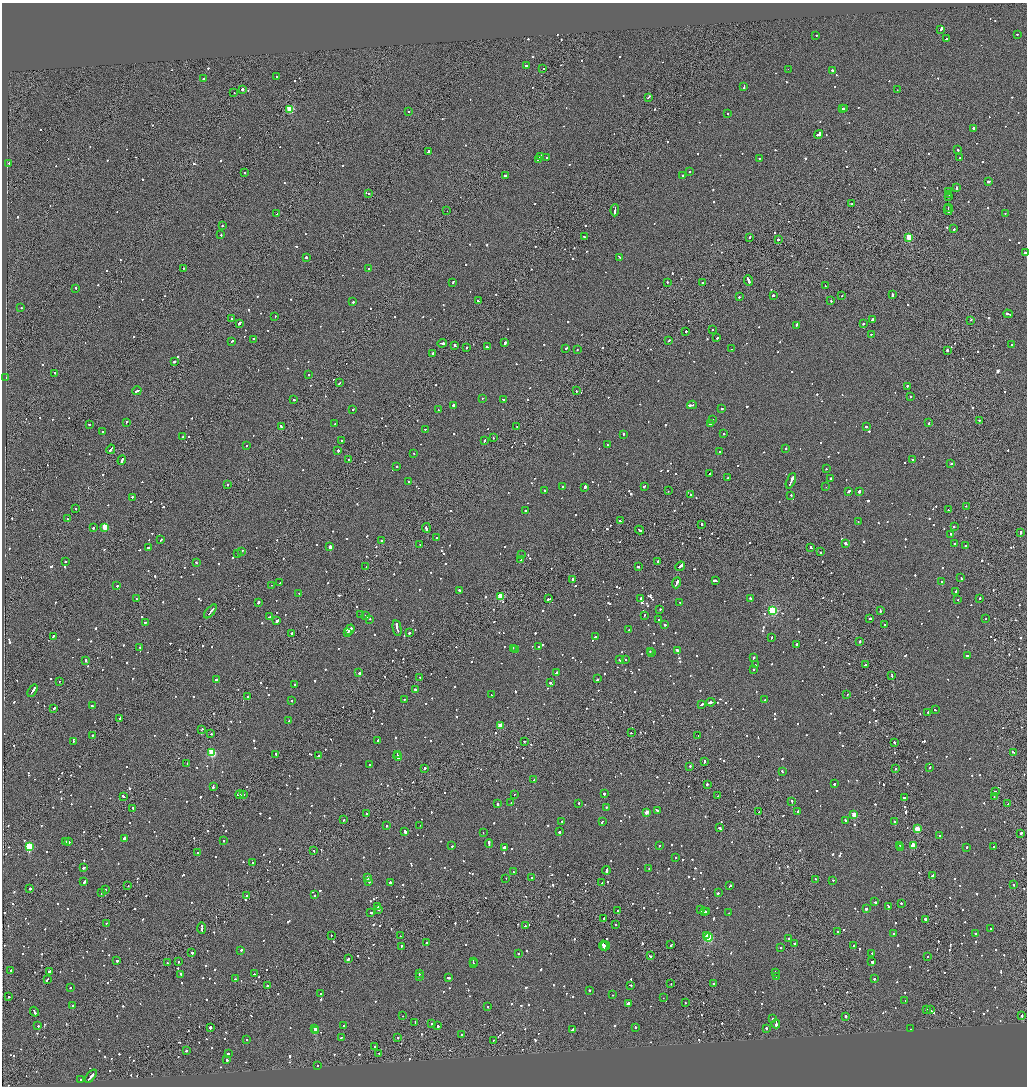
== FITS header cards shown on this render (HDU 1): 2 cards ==
NAXIS1  =                 2050
NAXIS2  =                 2168

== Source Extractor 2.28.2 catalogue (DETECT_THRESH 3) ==
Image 2050 x 2168 px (HDU 1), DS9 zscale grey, zoomed out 1/2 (1 PNG px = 2 x 2 image px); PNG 1029 x 1088 px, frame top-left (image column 2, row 2167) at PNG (2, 3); each listed source drawn as its Kron ellipse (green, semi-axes under 4 px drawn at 4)
Background -0.0735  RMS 0.067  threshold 0.2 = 3 sigma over >= 5 px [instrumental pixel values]
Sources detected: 1649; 51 cannot appear on this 1/2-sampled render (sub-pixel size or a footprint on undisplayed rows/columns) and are neither listed nor drawn; of the other 1598, the 500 brightest by FLUX_AUTO listed and drawn (1098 fainter detections omitted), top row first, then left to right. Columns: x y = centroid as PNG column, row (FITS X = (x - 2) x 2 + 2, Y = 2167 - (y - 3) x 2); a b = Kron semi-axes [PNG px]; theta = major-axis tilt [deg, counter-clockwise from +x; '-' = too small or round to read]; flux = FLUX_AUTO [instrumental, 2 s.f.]
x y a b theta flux
941 29 4 2 - 350
1017 34 2 2 - 200
816 35 2 2 - 150
946 39 2 2 - 370
526 66 2 2 - 770
543 68 2 2 - 140
788 69 2 1 - 200
832 70 2 2 - 230
277 76 2 2 - 370
203 79 2 2 - 230
744 87 4 2 - 290
243 89 2 2 - 2500
897 90 2 1 - 120
234 93 2 1 - 130
648 97 4 2 - 270
843 108 2 2 - 280
844 108 2 2 - 260
290 109 3 3 - 640
408 112 2 2 - 1200
728 113 2 2 - 120
974 128 2 2 - 570
818 134 5 2 - 540
958 150 2 2 - 140
428 151 3 2 - 740
541 157 3 3 - 620
547 157 2 2 - 120
759 158 2 2 - 170
960 158 2 1 - 170
538 159 4 2 - 350
9 163 3 2 - 230
689 172 2 2 - 250
244 173 2 2 - 130
505 175 2 2 - 160
683 175 2 2 - 150
989 181 3 2 - 450
956 188 2 2 - 480
948 192 3 1 - 210
369 194 2 2 - 140
949 194 2 1 - 350
948 197 2 2 - 260
852 203 2 1 - 130
948 208 2 1 - 260
615 210 6 2 88 450
948 210 5 1 - 420
447 211 2 1 - 190
1005 213 2 1 - 120
277 214 3 2 - 140
222 226 2 2 - 340
954 229 2 2 - 160
221 235 2 2 - 230
584 237 2 2 - 120
750 237 2 2 - 200
909 237 3 3 - 560
778 239 2 2 - 440
1025 252 2 2 - 150
306 257 2 2 - 330
620 257 3 2 - 200
183 268 2 1 - 260
369 269 2 2 - 160
749 281 5 2 - 680
453 282 2 2 - 210
667 282 2 2 - 260
702 283 2 2 - 220
825 286 2 2 - 150
76 288 2 2 - 140
892 294 3 2 - 160
773 295 3 2 - 800
842 296 2 1 - 190
739 297 2 2 - 130
831 300 2 2 - 160
478 301 3 2 - 150
353 302 2 2 - 180
21 308 2 2 - 130
1008 314 5 2 - 400
275 317 2 1 - 160
232 318 2 2 - 180
872 319 2 2 - 790
971 320 2 2 - 120
239 323 3 2 - 1100
864 323 2 2 - 150
796 325 2 2 - 580
712 330 2 1 - 260
686 331 2 2 - 200
871 334 2 1 - 360
717 338 2 2 - 110
253 339 2 2 - 230
669 340 2 2 - 160
232 341 3 2 - 140
505 342 2 2 - 330
442 343 5 2 - 560
455 345 2 2 - 460
1011 345 2 2 - 150
467 347 2 2 - 380
487 347 3 2 - 130
566 348 3 2 - 210
732 349 3 2 - 190
577 350 2 2 - 170
947 350 2 2 - 950
432 354 2 2 - 250
174 361 2 2 - 670
55 373 2 1 - 190
309 374 2 2 - 110
6 378 2 2 - 290
340 383 3 2 - 220
907 386 2 2 - 170
137 391 5 2 - 590
576 391 2 2 - 120
910 396 2 2 - 450
482 398 2 2 - 120
503 399 3 2 - 170
294 400 2 2 - 330
453 405 2 2 - 390
692 405 5 1 - 210
353 409 2 2 - 110
722 409 2 2 - 240
438 410 3 2 - 190
712 419 2 2 - 130
979 420 2 2 - 120
126 422 3 2 - 160
929 423 2 2 - 180
89 424 2 2 - 180
335 424 2 2 - 180
710 424 2 2 - 240
281 427 3 2 - 210
517 427 3 1 - 150
866 427 2 2 - 430
425 429 2 2 - 160
102 432 2 2 - 120
623 434 3 2 - 130
723 434 2 2 - 160
183 437 2 2 - 110
493 438 2 2 - 190
342 441 2 2 - 260
484 441 3 2 - 330
607 445 2 2 - 110
246 446 2 2 - 170
786 448 2 1 - 330
111 449 5 2 - 280
338 450 2 2 - 190
720 451 2 2 - 130
414 453 2 2 - 120
348 459 2 2 - 140
122 460 5 2 - 390
912 460 2 2 - 120
951 464 2 1 - 440
397 466 2 2 - 230
826 469 2 2 - 120
710 474 2 2 - 480
728 477 2 2 - 120
830 478 2 2 - 300
409 481 2 2 - 980
791 481 8 2 67 730
228 485 2 2 - 190
644 486 3 2 - 190
563 487 2 2 - 120
585 487 2 2 - 860
826 487 2 2 - 120
545 490 2 2 - 170
668 491 2 1 - 150
848 491 3 2 - 750
859 491 2 2 - 3000
691 495 2 2 - 420
791 495 2 2 - 190
132 497 2 2 - 220
966 506 2 2 - 150
76 509 2 1 - 360
948 510 2 2 - 120
525 511 2 2 - 470
67 519 2 1 - 150
620 521 3 1 - 250
858 522 2 2 - 140
701 524 2 2 - 330
954 526 2 2 - 120
105 527 3 3 - 430
93 528 2 2 - 310
426 528 5 2 - 380
639 530 4 2 - 210
1020 532 3 2 - 190
951 534 2 2 - 500
436 537 2 1 - 150
161 540 3 2 - 140
382 540 2 2 - 2800
845 543 2 2 - 300
954 544 2 2 - 350
420 545 2 1 - 140
330 546 3 2 - 6100
965 546 2 2 - 230
148 547 2 2 - 440
811 547 3 2 - 370
241 551 4 2 - 290
820 552 2 2 - 440
237 553 2 1 - 160
522 555 2 1 - 360
521 560 3 2 - 160
658 561 2 2 - 530
65 562 2 2 - 150
197 562 2 2 - 140
638 566 3 2 - 130
680 566 5 2 - 670
366 567 2 2 - 290
961 578 2 2 - 160
573 580 3 2 - 2100
715 580 4 2 - 530
942 581 2 2 - 150
280 583 3 2 - 150
677 583 5 2 - 510
271 585 2 1 - 150
117 586 2 2 - 260
459 590 2 2 - 250
956 591 3 2 - 210
299 593 2 1 - 390
500 596 3 3 - 580
641 598 2 2 - 820
751 598 3 2 - 150
980 598 2 2 - 240
136 599 3 2 - 160
549 599 4 2 - 660
958 600 2 2 - 120
258 602 3 2 - 270
680 602 2 2 - 130
660 609 2 2 - 120
773 610 3 3 - 1700
880 610 3 2 - 240
210 611 8 2 50 490
361 615 2 2 - 180
644 615 2 2 - 120
366 616 4 2 - 1600
269 617 3 2 - 120
870 618 2 2 - 220
370 619 2 2 - 120
985 619 2 1 - 170
658 620 2 2 - 400
277 621 2 2 - 3200
146 622 3 1 - 170
665 625 2 2 - 330
885 625 2 2 - 150
397 628 8 2 -79 900
350 629 5 2 - 1300
629 630 2 2 - 250
347 632 4 1 - 730
409 632 2 2 - 490
292 633 2 2 - 600
53 636 2 2 - 170
595 637 3 2 - 580
771 637 2 2 - 170
860 641 2 2 - 240
797 644 2 2 - 340
140 647 2 2 - 170
538 647 2 2 - 130
513 648 2 2 - 130
515 649 2 2 - 170
677 650 3 2 - 1000
650 651 4 2 - 120
651 653 2 1 - 130
967 655 2 2 - 380
753 658 3 2 - 240
619 659 2 2 - 340
86 660 2 2 - 130
625 660 2 2 - 130
755 665 2 2 - 120
865 665 2 2 - 130
753 670 2 2 - 360
557 672 3 2 - 230
359 673 3 2 - 950
892 675 3 2 - 180
420 677 2 2 - 120
216 679 2 2 - 1100
598 679 3 2 - 340
59 681 2 2 - 120
550 683 2 2 - 300
295 684 2 2 - 130
415 689 2 2 - 440
33 691 7 2 57 820
847 694 2 1 - 150
492 695 2 2 - 120
248 697 2 2 - 760
405 699 2 1 - 320
765 700 2 2 - 240
291 701 2 2 - 210
711 702 4 2 - 380
701 704 3 2 - 200
92 706 2 2 - 150
54 708 2 2 - 300
935 710 2 2 - 120
928 712 2 2 - 130
119 718 3 1 - 270
289 721 3 2 - 210
500 725 2 2 - 210
202 729 3 1 - 130
631 733 2 2 - 140
211 734 2 2 - 130
92 735 2 2 - 150
698 736 2 2 - 130
378 740 2 2 - 190
73 741 2 2 - 120
524 741 2 2 - 160
894 742 2 2 - 160
1013 752 3 2 - 220
212 753 3 3 - 930
276 754 2 1 - 180
397 754 2 1 - 120
318 756 2 2 - 210
398 757 5 2 - 280
704 761 4 2 - 200
187 763 2 1 - 220
369 765 3 2 - 260
690 766 2 2 - 400
930 767 2 2 - 120
425 768 2 2 - 610
895 768 2 2 - 160
782 771 3 2 - 320
534 780 2 2 - 130
707 784 2 2 - 880
834 784 2 2 - 450
213 786 3 2 - 280
995 792 3 2 - 340
244 794 2 1 - 380
514 794 2 1 - 250
604 794 2 2 - 760
240 795 4 2 - 570
123 796 3 2 - 230
718 796 2 1 - 130
904 797 2 2 - 440
994 797 2 1 - 270
792 801 2 1 - 570
511 803 2 2 - 250
579 803 2 2 - 270
497 804 2 2 - 390
1008 804 3 1 - 170
133 808 3 2 - 220
606 808 2 2 - 170
657 811 2 2 - 410
647 812 2 2 - 170
759 812 2 2 - 140
797 812 3 2 - 160
367 813 3 2 - 210
854 815 3 3 - 320
344 819 2 2 - 200
846 820 3 2 - 200
562 821 2 2 - 310
602 821 3 2 - 120
895 822 3 2 - 230
386 825 2 2 - 220
420 825 2 2 - 210
719 827 2 2 - 550
917 829 3 3 - 400
405 831 3 2 - 380
559 832 2 2 - 400
483 833 2 2 - 540
1020 833 3 2 - 260
940 835 2 2 - 160
124 838 3 2 - 630
223 841 2 2 - 370
66 842 3 2 - 170
69 842 2 2 - 190
489 844 5 2 - 370
659 845 2 2 - 140
900 845 3 2 - 310
913 845 3 2 - 310
29 846 3 3 - 920
452 846 2 2 - 190
993 846 2 2 - 120
504 847 2 1 - 2300
967 847 2 2 - 120
901 848 2 1 - 200
314 850 2 1 - 160
198 852 2 2 - 510
676 857 2 2 - 140
253 863 2 2 - 260
84 868 3 2 - 280
649 869 2 2 - 180
606 870 4 2 - 240
513 872 2 2 - 130
933 875 3 2 - 500
368 877 2 2 - 130
532 877 2 1 - 120
506 878 2 1 - 410
815 879 2 2 - 130
833 880 2 1 - 190
369 881 2 2 - 170
84 882 4 2 - 310
390 882 2 2 - 670
602 883 3 2 - 140
1014 885 2 2 - 140
128 886 2 2 - 190
730 886 3 2 - 230
30 888 2 2 - 330
105 889 2 2 - 190
101 892 2 2 - 200
718 893 2 2 - 200
314 895 2 2 - 230
247 896 2 2 - 120
875 902 2 2 - 150
901 903 2 2 - 120
378 906 2 2 - 340
888 906 4 2 - 300
379 909 2 2 - 180
701 909 3 2 - 450
866 909 2 2 - 920
617 911 2 1 - 120
705 911 2 2 - 460
707 911 2 1 - 130
371 913 3 2 - 150
729 913 2 2 - 170
604 918 2 2 - 160
925 920 4 2 - 1100
106 923 2 1 - 230
616 925 2 2 - 280
525 926 2 1 - 260
202 928 6 1 -88 530
991 929 2 2 - 130
837 932 2 2 - 150
893 934 2 2 - 180
975 934 2 1 - 240
331 936 2 2 - 130
400 936 2 1 - 130
707 936 2 1 - 420
708 937 4 3 - 1400
789 938 2 2 - 130
426 943 2 2 - 670
794 943 2 1 - 270
603 945 5 2 - 360
671 945 3 2 - 220
854 945 2 2 - 120
401 946 2 2 - 220
605 946 5 2 - 310
780 947 2 2 - 130
241 950 2 2 - 170
192 952 2 2 - 790
872 953 2 2 - 120
518 954 2 2 - 140
650 956 3 2 - 210
927 957 2 1 - 190
348 959 4 2 - 270
117 960 2 2 - 230
473 961 3 2 - 170
871 961 2 2 - 170
178 962 2 2 - 120
167 963 2 1 - 120
474 964 3 2 - 180
11 970 2 2 - 220
49 971 2 2 - 540
775 972 3 2 - 390
419 973 2 2 - 240
181 974 3 2 - 130
254 974 2 1 - 170
419 976 2 2 - 510
776 976 2 2 - 210
448 978 3 2 - 280
48 979 3 2 - 460
235 979 2 2 - 260
874 979 2 2 - 350
671 983 2 1 - 130
713 983 2 2 - 170
630 985 3 2 - 130
267 986 2 2 - 170
70 988 2 2 - 260
589 990 2 2 - 270
320 994 2 2 - 140
612 995 2 2 - 180
9 997 2 2 - 320
663 998 2 1 - 340
905 1000 2 2 - 450
628 1003 2 2 - 830
685 1003 2 2 - 120
73 1006 2 2 - 120
488 1007 2 2 - 140
926 1010 2 2 - 140
931 1010 3 1 - 390
34 1012 5 2 - 260
1022 1015 2 2 - 330
403 1016 2 2 - 130
846 1016 3 2 - 340
772 1019 2 2 - 550
415 1022 2 2 - 110
432 1024 2 2 - 180
776 1024 4 2 - 310
38 1026 2 2 - 130
344 1026 2 2 - 860
437 1026 2 2 - 310
210 1027 2 2 - 2400
635 1027 2 2 - 280
315 1028 2 2 - 930
766 1028 2 2 - 280
572 1029 4 2 - 500
911 1029 2 1 - 130
316 1031 3 2 - 480
462 1035 2 2 - 110
341 1037 3 2 - 130
398 1038 2 2 - 310
247 1039 2 2 - 220
493 1040 2 2 - 260
375 1047 2 2 - 180
186 1051 2 2 - 410
228 1053 2 2 - 350
379 1054 2 1 - 150
227 1060 2 2 - 320
317 1065 2 1 - 480
91 1076 8 2 48 570
80 1080 2 2 - 420
At the frame edge (FLAGS 8, measured only in part): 1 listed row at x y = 1025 252
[1098 fainter detections neither listed nor drawn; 51 sub-pixel or undisplayed-footprint detections neither listed nor drawn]